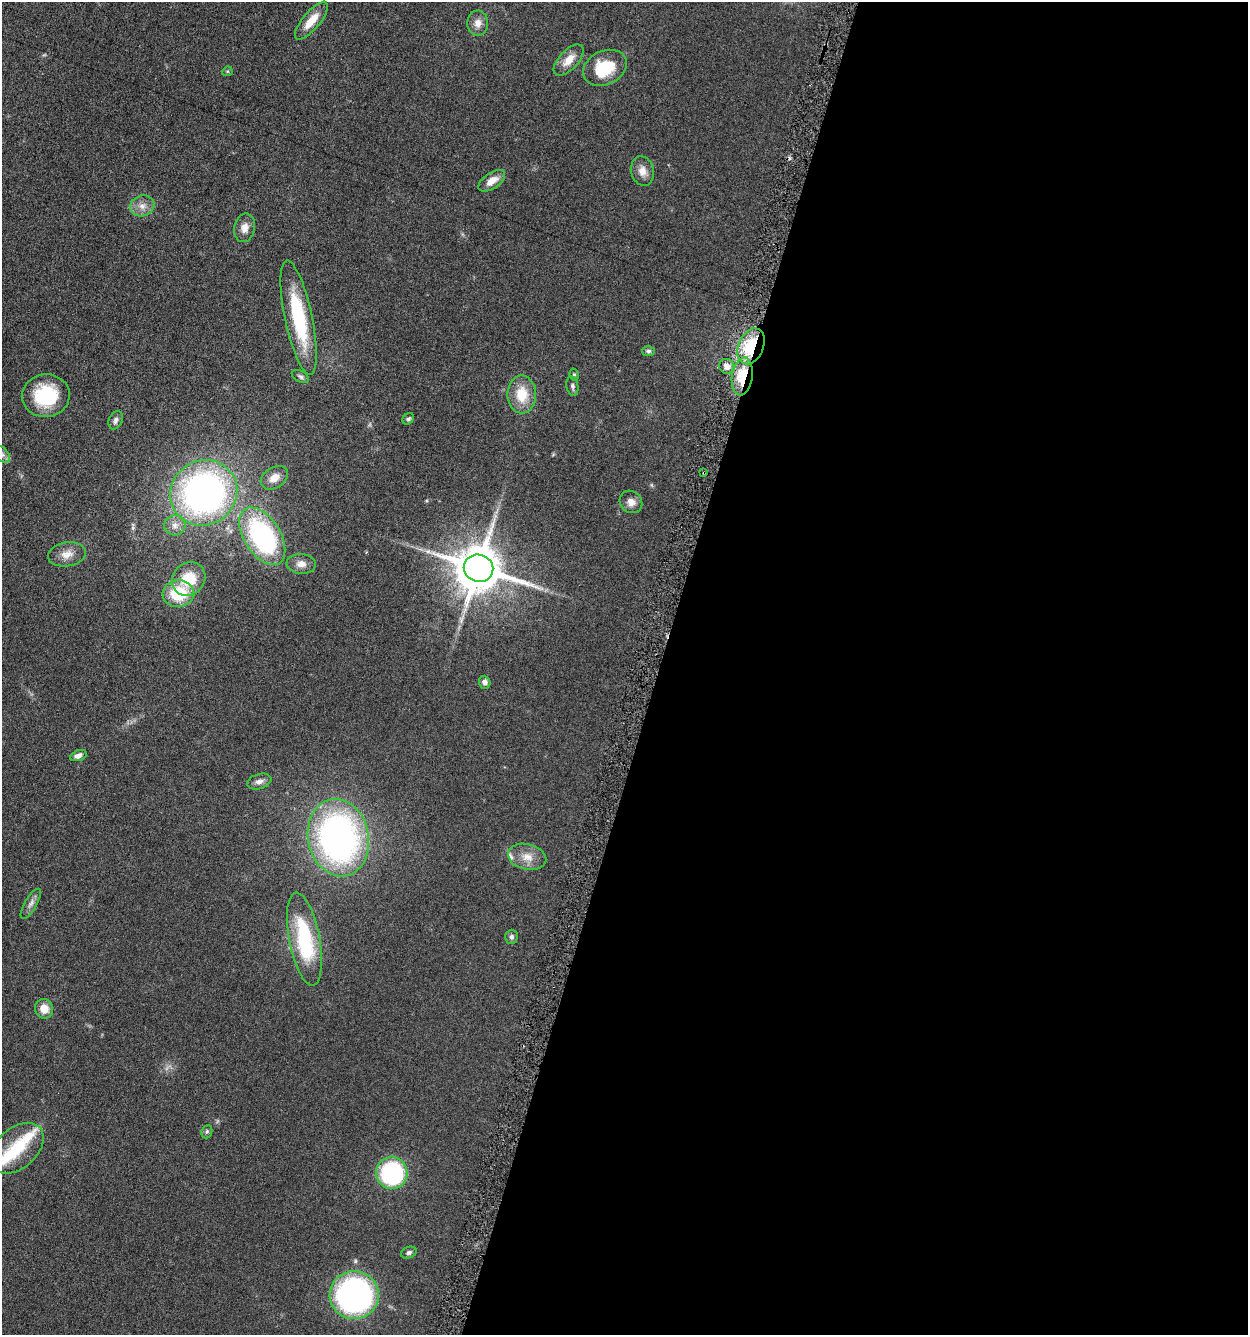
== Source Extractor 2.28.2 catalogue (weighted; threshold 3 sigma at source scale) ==
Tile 12 of 4 x 4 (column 4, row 3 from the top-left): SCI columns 3999-5244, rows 1342-2674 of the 5376 x 5350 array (HDU 1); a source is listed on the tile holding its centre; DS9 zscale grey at full resolution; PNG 1250 x 1337 px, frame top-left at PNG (2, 2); each listed source drawn as its Kron ellipse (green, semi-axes under 4 px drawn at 4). Shown black and unused: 47% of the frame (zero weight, under 3 of 6 exposures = <1% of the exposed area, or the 3 px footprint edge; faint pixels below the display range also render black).
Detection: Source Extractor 2.28.2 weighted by HDU 2 'WHT'; one run over the whole footprint, this tile lists its part. Background 0.0957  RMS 0.0067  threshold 0.0276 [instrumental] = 3 sigma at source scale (4.09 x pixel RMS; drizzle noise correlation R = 1.36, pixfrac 0.8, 0.05/0.05 arcsec/px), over >= 5 px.
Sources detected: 51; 1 too faint to see at this stretch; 1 inside a brighter object's white glare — neither listed nor drawn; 2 inside a brighter listed object's ellipse — not listed separately; the other 47 listed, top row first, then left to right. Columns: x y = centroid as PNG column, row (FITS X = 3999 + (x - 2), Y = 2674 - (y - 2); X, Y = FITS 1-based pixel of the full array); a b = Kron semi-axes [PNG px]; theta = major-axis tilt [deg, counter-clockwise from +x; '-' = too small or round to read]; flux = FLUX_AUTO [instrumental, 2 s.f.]
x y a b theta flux
311 21 23 8 50 10
478 23 12 10 88 4.9
569 60 19 9 47 8.1
605 68 23 17 25 25
227 71 5 4 - 0.69
642 171 15 11 -75 5.6
492 181 15 8 35 6
142 206 12 10 18 4.9
245 228 14 10 78 5.3
299 318 58 13 -78 48
751 346 19 12 66 33
648 351 6 5 - 1.2
727 366 8 7 - 4.6
574 375 6 4 -75 0.92
300 376 9 5 -28 1.6
742 376 19 10 81 22
572 386 10 6 -79 1.6
522 394 19 14 -90 16
46 396 24 21 6 33
408 419 6 5 - 1.3
116 420 10 6 66 2.4
2 455 10 6 -52 2
704 473 2 2 - 0.73
274 478 14 10 33 7.2
204 493 34 32 34 230
631 502 12 10 -44 4.3
175 525 10 10 - 4.2
262 536 32 18 -58 98
67 554 19 12 10 6.6
301 564 14 10 -5 4.8
478 568 15 13 -18 2800
189 579 18 15 45 19
178 594 15 13 3 26
485 682 6 5 - 2.4
78 756 8 5 19 2.7
259 782 12 7 16 3.4
338 838 39 30 -78 220
527 857 19 12 -13 8.2
31 904 17 6 60 3
511 937 7 6 - 1.7
304 939 47 15 -79 51
44 1009 10 9 - 7.1
207 1132 7 5 70 1.2
17 1148 31 20 41 25
392 1173 16 15 - 80
409 1253 8 5 20 1.6
354 1295 24 24 - 150
Overlapping masked pixels (flux is a lower limit): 3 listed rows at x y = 751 346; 742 376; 704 473
Isophote crosses this tile's border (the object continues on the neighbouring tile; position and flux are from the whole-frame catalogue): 1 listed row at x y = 2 455